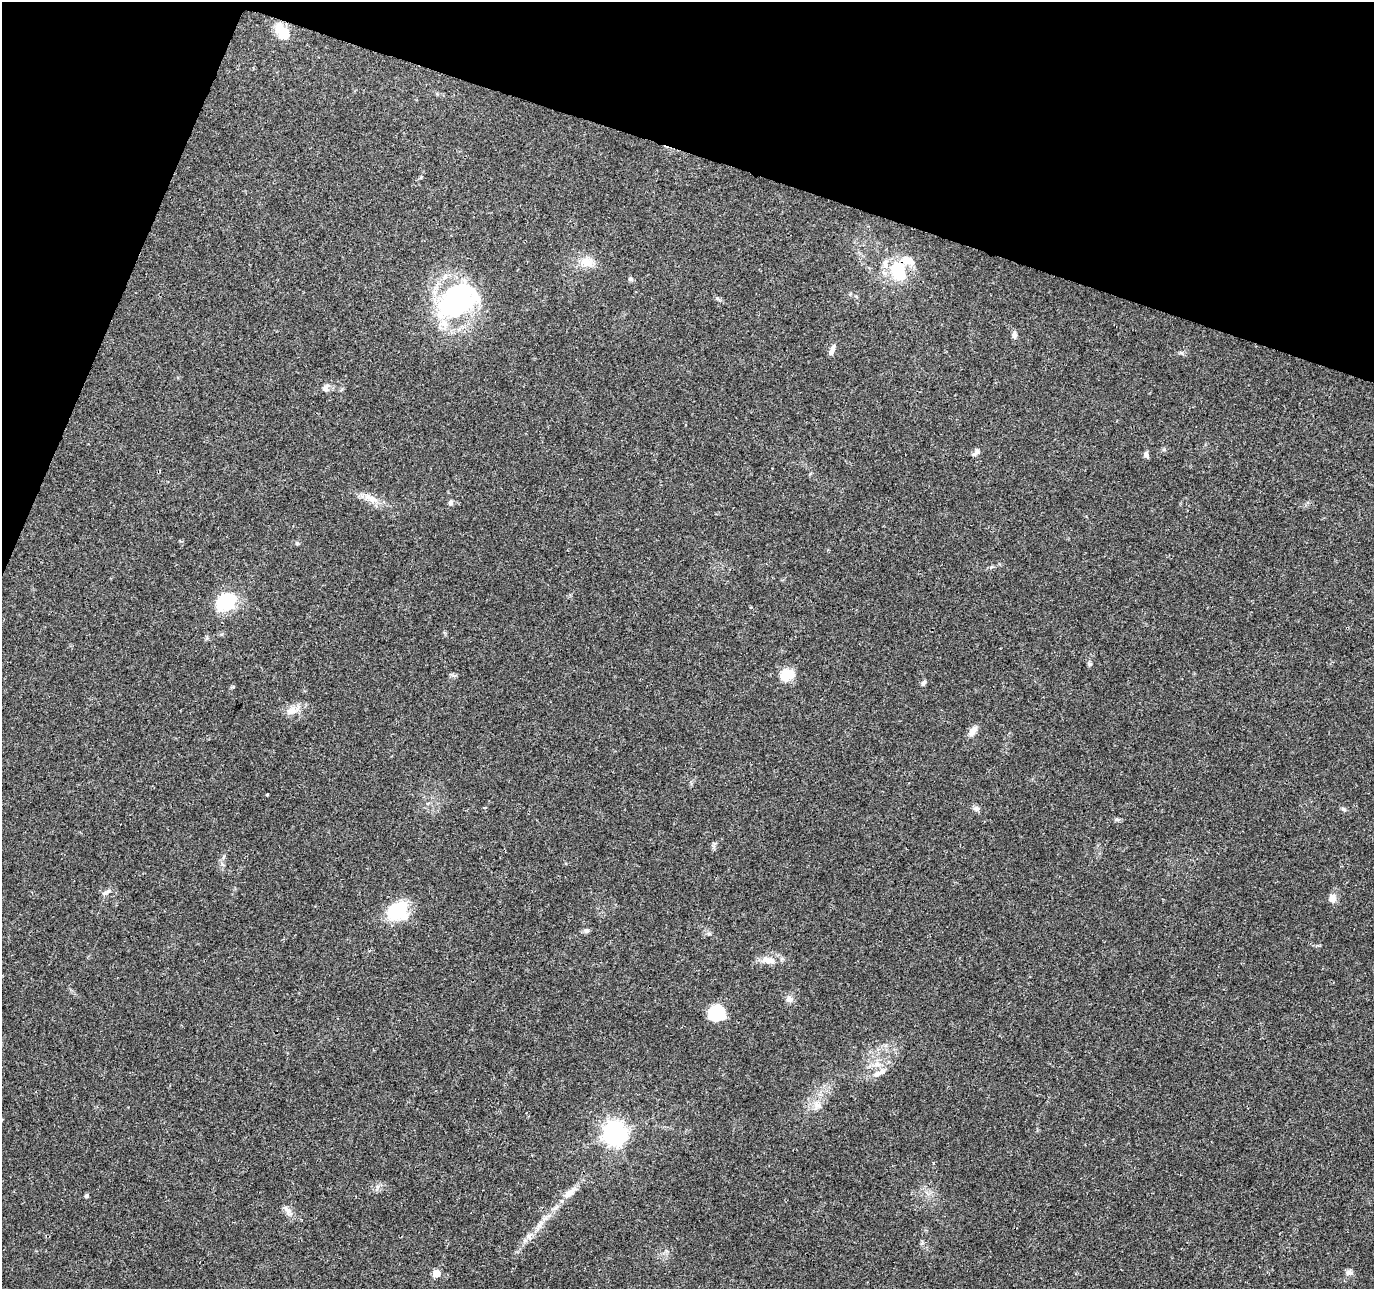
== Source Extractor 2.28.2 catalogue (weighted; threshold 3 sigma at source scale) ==
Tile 2 of 4 x 4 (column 2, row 1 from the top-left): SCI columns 1378-2749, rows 4078-5364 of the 5505 x 5644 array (HDU 1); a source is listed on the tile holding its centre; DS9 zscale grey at full resolution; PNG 1376 x 1291 px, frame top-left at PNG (2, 2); no overlay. Shown black and unused: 16% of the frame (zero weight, under 3 of 4 exposures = <1% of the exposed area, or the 3 px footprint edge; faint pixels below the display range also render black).
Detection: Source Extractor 2.28.2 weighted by HDU 2 'WHT'; one run over the whole footprint, this tile lists its part. Background 0.0464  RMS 0.0039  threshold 0.0174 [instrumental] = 3 sigma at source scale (4.5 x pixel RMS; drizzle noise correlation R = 1.50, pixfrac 1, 0.0396/0.0396 arcsec/px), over >= 5 px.
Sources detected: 45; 2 inside a brighter object's white glare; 1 long thin detection or spike segment (spike, bleed or trail) — not listed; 1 inside a brighter listed object's ellipse — not listed separately; the other 41 listed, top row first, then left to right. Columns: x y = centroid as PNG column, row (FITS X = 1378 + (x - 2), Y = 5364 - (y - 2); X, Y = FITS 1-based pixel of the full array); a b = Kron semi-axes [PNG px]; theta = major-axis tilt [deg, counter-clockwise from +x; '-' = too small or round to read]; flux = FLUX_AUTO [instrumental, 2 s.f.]
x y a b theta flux
282 30 24 15 -43 6.6
908 261 21 12 -19 5.3
587 262 18 13 -32 5.2
885 264 15 7 -86 2.8
898 270 17 12 -71 21
630 279 7 5 3 0.73
455 302 50 36 43 59
1014 335 9 6 87 1.4
832 350 15 5 69 1.7
325 388 10 9 - 1.9
976 453 13 6 42 1.5
1146 455 10 5 -75 1.1
371 498 24 9 -25 4.8
451 502 7 6 - 1
991 567 5 5 - 0.51
226 602 26 18 27 17
1090 664 7 5 -18 0.69
786 675 14 10 21 9.4
924 683 7 5 48 0.88
293 710 23 10 26 4
972 731 14 7 52 2.7
976 808 9 7 -25 1.2
1343 809 7 5 -27 0.8
1117 819 8 5 -19 0.74
104 893 7 4 35 0.91
1332 898 11 9 79 2.4
398 911 21 18 14 21
586 931 7 6 - 0.97
768 960 22 10 -8 4.3
789 999 10 9 - 1.8
717 1013 19 18 - 11
877 1064 10 7 -6 2.6
877 1074 10 8 29 2.1
817 1105 13 12 - 3.8
615 1133 8 8 - 290
569 1193 20 8 41 4.1
87 1196 5 5 - 0.66
288 1211 19 7 -55 2.3
528 1236 9 7 17 1.6
1349 1272 11 7 29 1.3
436 1273 5 5 - 7.4
Overlapping masked pixels (flux is a lower limit): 2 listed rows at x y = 908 261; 898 270
Unlisted compact peaks at least as high as the median listed source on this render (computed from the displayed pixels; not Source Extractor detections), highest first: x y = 717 298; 297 543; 709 934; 1182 353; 233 687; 1164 449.